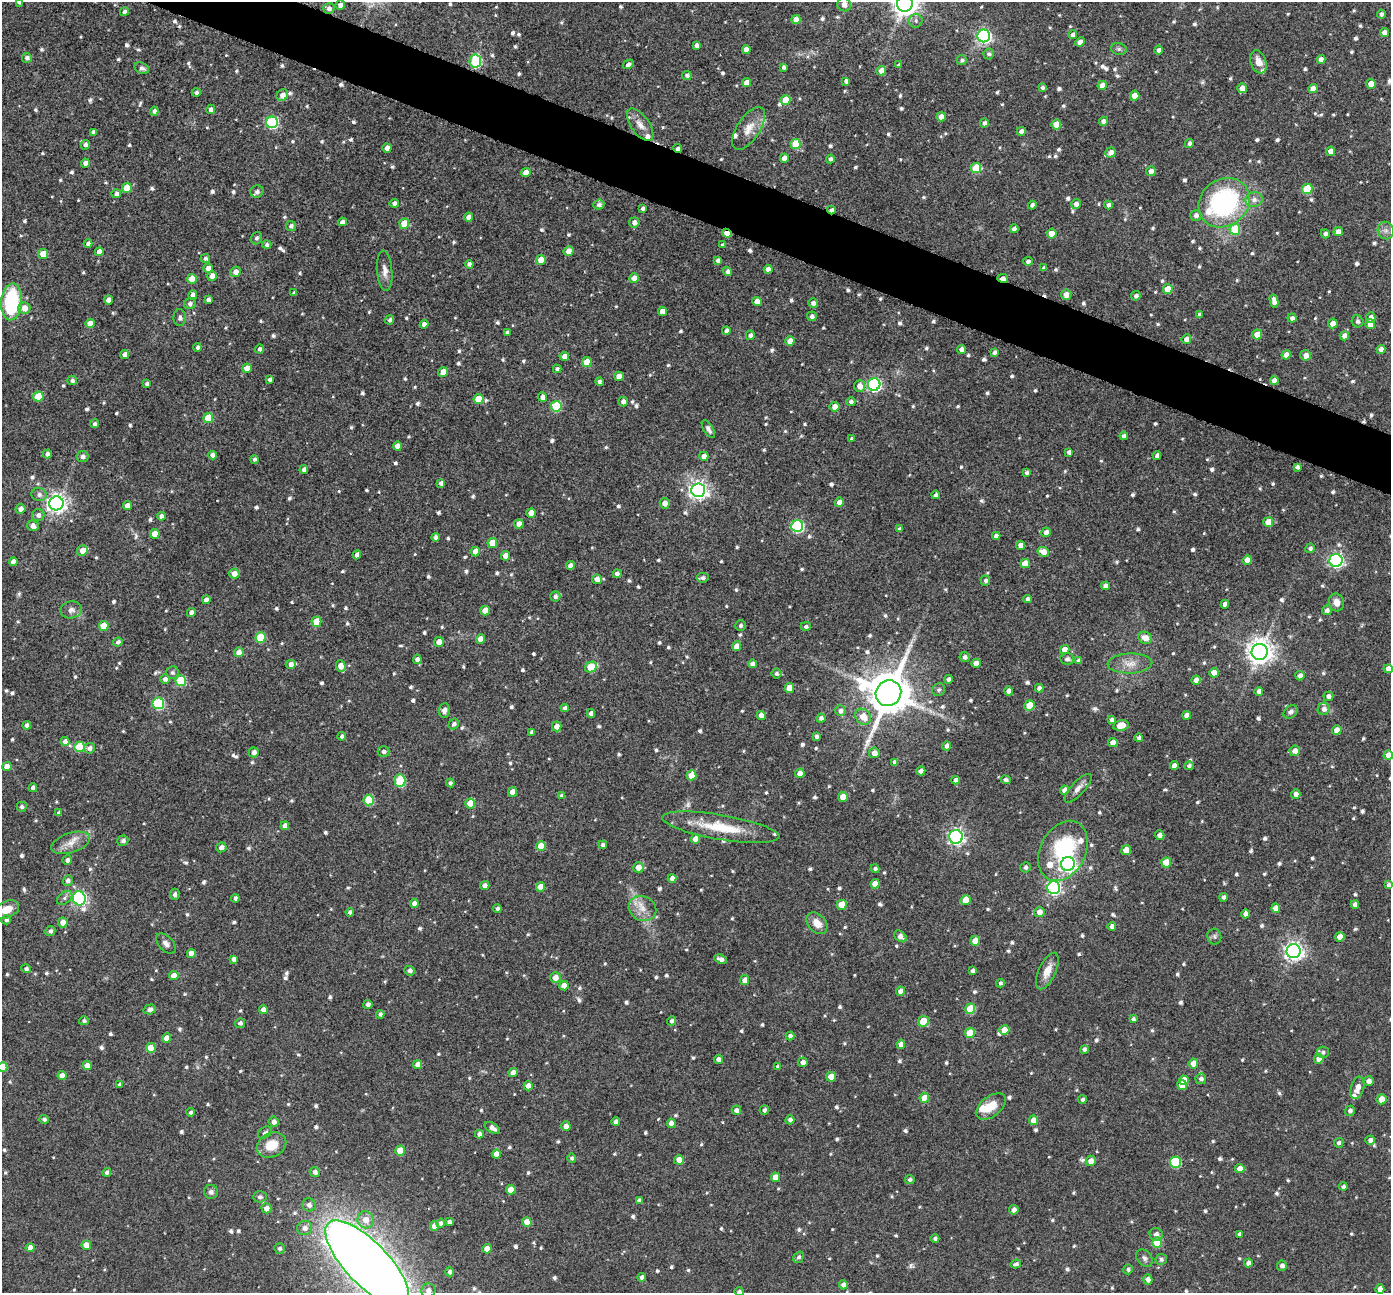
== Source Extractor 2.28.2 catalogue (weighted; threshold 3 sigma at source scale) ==
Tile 11 of 4 x 4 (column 3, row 3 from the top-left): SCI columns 2788-4176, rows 1438-2728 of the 5573 x 5589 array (HDU 1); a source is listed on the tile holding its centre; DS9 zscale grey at full resolution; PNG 1393 x 1295 px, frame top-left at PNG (2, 2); each listed source drawn as its Kron ellipse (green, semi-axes under 4 px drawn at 4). Shown black and unused: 4% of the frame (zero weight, under 8 of 16 exposures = <1% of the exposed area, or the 3 px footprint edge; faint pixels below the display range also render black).
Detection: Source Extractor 2.28.2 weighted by HDU 2 'WHT'; one run over the whole footprint, this tile lists its part. Background 0.0453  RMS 0.0065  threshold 0.0267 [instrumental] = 3 sigma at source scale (4.09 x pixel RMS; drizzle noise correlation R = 1.36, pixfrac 0.8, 0.05/0.05 arcsec/px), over >= 5 px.
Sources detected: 1039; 1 too faint to see at this stretch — neither listed nor drawn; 18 inside a brighter listed object's ellipse — not listed separately; of the other 1020, all 500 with FLUX_AUTO >= 1.54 (the completeness limit of this list) listed and drawn (520 fainter detections not listed), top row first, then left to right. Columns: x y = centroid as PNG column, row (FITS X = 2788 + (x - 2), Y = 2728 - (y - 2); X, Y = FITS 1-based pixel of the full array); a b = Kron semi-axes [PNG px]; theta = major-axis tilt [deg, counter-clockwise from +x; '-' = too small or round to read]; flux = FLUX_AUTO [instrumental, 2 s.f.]
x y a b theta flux
19 2 4 3 - 1.6
844 4 7 6 - 3.8
905 4 8 8 - 540
340 5 5 5 - 3.4
329 8 5 5 - 2.2
124 12 4 4 - 2.1
1381 14 4 4 - 1.6
796 19 4 4 - 5.6
916 21 7 7 - 1.8
1384 33 4 4 - 3.9
1073 35 4 4 - 3.2
984 36 6 6 - 130
1080 42 5 4 - 3.6
696 45 4 4 - 2.1
746 49 4 4 - 3.8
1119 49 8 6 -14 1.6
1159 50 4 4 - 2.2
989 54 5 5 - 1.6
27 58 5 5 - 2.2
1321 59 4 4 - 3.8
962 60 5 5 - 1.6
475 61 7 5 82 39
1258 62 12 8 -70 6
628 64 5 4 - 2
899 65 4 4 - 1.9
783 67 4 3 - 1.7
142 68 8 5 -24 2
881 71 5 4 - 4.5
687 75 5 4 - 1.9
846 81 4 4 - 1.9
747 83 4 4 - 6
1371 84 5 4 - 9
1102 85 4 4 - 4.1
1042 88 4 4 - 1.6
1242 88 5 5 - 3.9
1313 89 5 4 - 4.8
196 93 4 4 - 1.7
282 95 6 5 - 4.2
1135 96 5 4 - 7.4
786 100 5 5 - 11
211 109 4 4 - 2.6
154 111 4 4 - 2.2
941 117 4 4 - 5.7
1104 121 4 4 - 2.9
272 122 6 6 - 67
984 123 4 4 - 1.9
1056 124 5 5 - 11
640 125 19 9 -54 5.8
748 128 24 11 57 9
1021 131 4 4 - 2.6
93 132 4 4 - 2.1
1189 143 4 4 - 2
796 144 5 5 - 20
85 145 5 4 - 2.2
387 148 4 4 - 4.4
678 148 4 3 - 1.8
1331 151 4 4 - 5.2
1111 152 5 5 - 3.7
784 158 4 4 - 5.1
830 159 4 4 - 2
85 163 4 4 - 4.1
976 168 5 5 - 18
1151 171 5 4 - 3.9
526 172 4 4 - 5.8
127 188 5 5 - 15
1307 189 5 5 - 20
257 192 6 6 - 2.5
116 194 4 4 - 2.4
1254 200 8 7 - 3.4
394 203 4 4 - 2.3
1224 203 27 23 38 98
1076 204 5 4 - 3.3
599 205 5 5 - 1.9
1032 205 4 4 - 2.3
1108 205 4 4 - 2.3
643 208 4 4 - 1.7
831 210 4 4 - 2.3
1196 215 5 5 - 2.7
469 217 4 4 - 4.6
342 222 4 4 - 3
634 222 5 5 - 3.4
404 224 5 5 - 12
291 226 5 5 - 1.8
1014 229 4 4 - 2.9
1235 229 6 5 - 23
1386 230 9 8 - 2.8
1338 232 5 4 - 3.6
727 233 5 3 - 8.1
1052 234 5 4 - 11
1325 234 4 4 - 1.8
256 238 6 5 - 1.6
88 244 4 4 - 2.5
267 245 4 4 - 1.7
723 245 4 3 - 1.9
568 251 5 5 - 5
99 252 4 4 - 4.9
43 254 5 5 - 9.8
205 258 5 4 - 1.6
541 260 5 5 - 10
718 260 4 4 - 1.9
1028 261 5 4 - 1.6
469 264 4 4 - 2
208 268 5 4 - 3.8
1044 268 4 3 - 1.7
768 269 4 4 - 3.3
385 271 20 7 -85 4.5
727 271 5 4 - 2.4
236 272 5 5 - 4
212 276 5 5 - 6
634 278 5 5 - 5
1003 278 5 4 - 5.1
192 279 5 5 - 7.3
1168 289 5 5 - 10
294 293 4 3 - 1.7
193 295 4 4 - 4
1066 295 5 5 - 4.2
1136 296 5 4 - 2
108 300 4 4 - 3.6
208 300 4 4 - 2.7
1274 301 7 4 -78 3.9
11 302 18 10 85 53
757 302 4 4 - 6.4
813 303 5 5 - 2.8
190 304 6 5 - 2.1
24 308 6 6 - 5.1
662 312 4 4 - 6.5
1200 314 4 4 - 1.7
812 316 5 5 - 2.2
1371 317 5 4 - 3.6
180 318 8 6 90 2.1
1292 318 4 4 - 2.4
390 320 5 4 - 1.5
1357 321 6 5 - 1.8
90 323 4 4 - 4.9
1333 323 5 4 - 6.9
424 324 4 4 - 2.9
1370 324 5 4 - 5.7
726 331 4 4 - 2.6
507 333 4 3 - 2.1
1257 334 5 5 - 8.6
750 335 5 4 - 2.2
1344 336 5 4 - 3.3
1186 339 5 4 - 4.2
790 341 4 4 - 5.5
198 347 4 4 - 1.8
260 349 4 4 - 2.1
962 349 4 4 - 2.8
1381 349 4 4 - 3
994 352 4 4 - 1.8
125 355 4 4 - 3.5
1286 355 5 4 - 4.7
1306 355 5 5 - 4.1
564 356 5 4 - 3.2
587 362 5 5 - 13
247 368 5 4 - 7.1
557 369 4 4 - 2.1
443 372 5 4 - 7.5
619 376 4 4 - 6
270 379 4 4 - 1.7
72 380 5 4 - 2
1274 381 4 4 - 3.6
599 382 4 4 - 1.7
147 384 4 3 - 1.7
874 385 6 6 - 110
860 386 6 5 - 4.4
38 396 5 5 - 19
542 397 5 4 - 3
478 399 5 5 - 13
623 402 5 4 - 2.6
851 402 4 4 - 2.3
556 406 5 5 - 34
835 407 5 5 - 5
208 418 5 5 - 16
94 424 4 4 - 1.7
708 429 10 4 -58 2.1
1124 436 4 4 - 2.7
852 439 4 3 - 1.7
398 446 4 4 - 5.4
1069 452 4 4 - 2
47 454 4 4 - 2.2
212 455 4 4 - 2.5
704 456 4 4 - 3.3
1157 456 4 4 - 2.7
83 457 6 5 - 2.2
254 459 4 4 - 1.7
1297 467 4 4 - 2
304 470 4 4 - 3.1
1027 473 4 4 - 1.6
441 483 4 4 - 2.2
698 490 7 7 - 270
39 495 7 6 - 2.4
936 495 4 4 - 1.8
839 502 5 4 - 4.1
56 503 7 7 - 320
665 503 5 5 - 4.2
127 506 4 4 - 4.9
20 509 5 5 - 3.7
531 513 5 4 - 5
38 515 6 6 - 2.5
161 516 4 4 - 2.5
1268 522 5 5 - 7.9
519 524 4 4 - 4.7
33 526 6 5 - 3.3
797 526 6 6 - 74
899 529 4 4 - 1.9
1046 532 5 4 - 4.2
155 534 5 5 - 11
996 536 4 4 - 2.3
435 537 4 4 - 2.5
492 543 5 5 - 12
1021 545 4 4 - 4.5
1310 548 5 4 - 1.9
82 551 5 5 - 5.2
475 552 5 4 - 7.4
1043 552 6 5 - 5.1
357 555 4 4 - 2.8
506 556 5 4 - 6.2
1247 560 5 4 - 6.1
1336 560 6 6 - 150
13 562 4 4 - 3.5
1025 564 5 4 - 7.1
570 566 4 4 - 3.3
234 574 5 5 - 5.6
617 574 4 4 - 2.4
703 578 6 5 - 2.1
597 579 5 4 - 3.9
985 581 5 4 - 1.8
1105 586 4 4 - 2.9
555 596 5 5 - 1.8
1028 599 4 4 - 2.3
206 600 4 4 - 3.9
1336 602 9 7 -77 4.8
1225 604 4 4 - 3.3
71 610 11 8 10 3.1
1327 610 5 5 - 2.4
485 611 5 4 - 7.3
191 613 4 4 - 3
316 622 5 5 - 12
104 626 5 5 - 13
740 626 5 5 - 1.6
806 626 5 4 - 1.7
261 637 5 5 - 24
1145 638 7 5 -27 5.4
480 639 4 4 - 5.7
118 642 4 4 - 2
439 642 5 4 - 5.7
736 646 5 4 - 4.7
1065 649 5 4 - 5.4
239 652 5 4 - 4.1
1260 652 8 8 - 630
965 657 5 5 - 2.3
417 659 4 4 - 2.9
1067 659 7 5 -6 2
1079 661 4 4 - 1.9
976 663 4 4 - 5
291 664 5 4 - 3.3
752 664 4 4 - 3.6
1130 664 22 10 2 7.1
341 666 6 4 -70 6.9
591 667 6 5 - 20
1388 669 4 4 - 4.6
172 673 6 6 - 1.9
1214 673 5 4 - 4.3
776 674 5 5 - 1.6
1300 676 5 4 - 2.6
165 679 5 5 - 2.1
948 679 4 4 - 2.1
1196 680 4 4 - 4.1
181 681 5 5 - 32
789 688 5 4 - 8.3
1039 688 4 4 - 2.6
939 690 7 6 - 1.6
1009 691 4 4 - 3.8
1259 691 4 4 - 3.2
888 693 13 12 - 2600
1328 696 5 4 - 2.2
158 703 6 5 - 53
1030 705 5 5 - 14
565 708 4 4 - 2
1324 709 6 6 - 3.1
444 710 7 5 84 3
840 711 5 5 - 2.3
1291 712 8 6 41 2
591 713 4 4 - 2.8
761 715 4 4 - 4.6
1187 715 4 4 - 4.3
863 717 8 7 - 7.9
821 718 4 4 - 2.2
1112 720 4 4 - 1.9
454 724 5 4 - 1.8
27 725 4 4 - 2.5
1121 725 8 5 12 7.5
557 726 5 5 - 4.5
1337 730 5 4 - 6.6
532 732 4 4 - 1.9
342 736 4 4 - 2.2
817 737 4 4 - 1.7
1139 738 4 4 - 2
65 742 4 4 - 3.2
1113 743 4 4 - 5.3
947 746 4 4 - 3
80 747 5 5 - 28
89 748 5 5 - 2.4
1295 751 5 5 - 3.8
254 752 5 5 - 3
383 752 6 5 - 2
874 753 5 5 - 4.5
1388 755 5 4 - 5.6
895 762 4 4 - 2.2
1174 766 4 4 - 4.6
1189 766 4 4 - 1.9
7 767 4 4 - 5.4
921 771 4 4 - 3.8
800 773 5 4 - 6.6
691 775 5 5 - 8.6
956 780 4 4 - 2.5
1006 780 5 4 - 1.9
400 781 6 5 - 36
450 783 4 4 - 1.6
33 788 4 4 - 2.6
1078 788 18 6 47 3.9
1064 790 4 4 - 3.8
513 792 4 4 - 6.1
1296 794 4 4 - 2.8
562 795 4 4 - 2.2
843 797 5 4 - 7.9
369 800 5 5 - 26
470 804 5 5 - 14
22 807 5 5 - 1.6
59 813 4 4 - 1.5
285 826 4 4 - 3.4
721 827 59 12 -10 26
1160 835 5 4 - 2.8
956 837 7 6 - 200
695 839 5 4 - 4.4
123 841 5 5 - 2.1
71 843 20 10 18 6.9
603 845 4 4 - 1.6
541 846 5 5 - 13
221 847 5 4 - 2.8
1126 850 5 4 - 9.1
1063 851 32 22 63 52
67 860 5 4 - 2.1
1166 863 5 5 - 15
1068 864 7 6 - 200
638 867 5 5 - 6.5
1025 867 5 5 - 1.9
875 869 4 4 - 1.5
672 879 4 4 - 3.8
68 881 5 5 - 2.2
875 884 5 4 - 6.4
485 885 4 4 - 3
1389 885 4 4 - 2
540 887 4 4 - 6.3
1054 888 6 6 - 120
175 894 5 4 - 1.9
1223 897 4 4 - 1.8
65 898 9 5 39 2
79 898 7 6 - 130
235 898 4 4 - 2.3
966 900 5 5 - 11
414 903 4 4 - 3.4
1355 904 4 4 - 2.5
842 905 5 5 - 13
642 908 14 12 -23 7.1
1276 908 5 4 - 4.9
7 909 13 8 22 8.5
497 909 4 4 - 1.8
350 912 4 4 - 1.8
1039 912 5 5 - 4.9
1246 914 4 4 - 4.1
6 920 4 4 - 2
63 922 5 5 - 4.9
817 923 12 8 -48 6.5
1112 926 4 4 - 3.2
50 931 5 4 - 1.9
900 936 7 4 -38 3.3
1214 937 8 7 - 1.7
1340 937 5 4 - 5.6
975 941 5 4 - 7.3
166 943 12 7 -47 2.9
1294 951 7 7 - 300
191 954 4 4 - 5.7
234 959 4 4 - 2.5
720 959 6 4 -26 2.8
26 969 5 4 - 1.8
972 970 4 3 - 1.8
410 971 5 4 - 2.5
1047 971 20 8 65 7.2
174 976 4 4 - 6.1
555 977 5 5 - 4.9
745 980 5 4 - 4.5
1000 983 4 4 - 1.6
564 986 4 4 - 6.1
901 991 4 4 - 4.2
368 1005 4 4 - 2.1
150 1009 6 4 16 3.1
970 1009 5 5 - 21
263 1010 4 4 - 3.8
380 1014 4 4 - 1.9
1133 1019 4 4 - 1.8
84 1021 5 4 - 1.6
671 1021 5 4 - 1.8
923 1021 6 5 - 15
240 1023 5 5 - 1.9
1004 1030 5 5 - 9.7
970 1033 5 5 - 17
790 1036 4 4 - 2.2
166 1038 5 4 - 5.1
901 1044 4 4 - 3.7
151 1048 5 5 - 13
1084 1049 4 4 - 2
1323 1052 6 5 - 1.6
1319 1059 5 4 - 4
719 1060 5 4 - 3.1
803 1062 5 4 - 3.3
1193 1063 5 4 - 5.6
418 1065 4 4 - 5.6
87 1066 4 4 - 5.9
778 1066 4 4 - 1.7
2 1067 5 5 - 10
513 1073 4 4 - 5.1
62 1076 4 4 - 5.4
831 1077 5 5 - 8.1
1201 1079 5 5 - 2.2
1184 1080 5 4 - 6.7
1368 1081 5 5 - 2.9
119 1085 4 4 - 1.7
1182 1085 5 5 - 11
528 1086 4 4 - 4.4
1357 1088 11 6 72 5.7
924 1098 5 4 - 9
1382 1099 5 5 - 6.4
1082 1100 4 4 - 1.8
991 1106 17 10 37 11
736 1110 4 4 - 2.9
764 1110 5 4 - 1.7
1350 1111 5 4 - 2.1
191 1112 4 3 - 1.7
44 1119 5 4 - 1.8
790 1120 4 4 - 2.3
1034 1120 5 4 - 7
274 1122 5 5 - 2.7
616 1122 4 4 - 3.2
671 1123 4 4 - 3.6
566 1126 5 4 - 3.1
492 1128 9 4 -31 3.2
265 1133 7 5 38 1.7
479 1134 4 4 - 2.4
1370 1140 5 4 - 2.7
1339 1143 5 4 - 1.5
271 1145 15 12 26 13
400 1151 5 5 - 13
496 1154 4 4 - 4.6
572 1158 5 4 - 1.5
679 1160 5 4 - 5.2
1091 1161 5 5 - 4.7
1175 1162 6 5 - 31
1240 1169 5 4 - 6.3
107 1172 4 4 - 1.9
315 1172 5 5 - 2.6
775 1177 5 4 - 6.1
910 1180 5 4 - 1.6
1343 1187 4 4 - 1.7
511 1190 5 5 - 8.3
211 1192 7 7 - 2.1
260 1197 7 5 1 1.7
639 1200 4 4 - 2.3
309 1205 6 6 - 2.8
266 1208 5 5 - 4.4
1014 1210 5 4 - 2.8
366 1220 8 8 - 6
449 1222 4 4 - 2.3
527 1222 5 4 - 6.4
440 1223 4 4 - 2.1
434 1226 4 4 - 5.6
305 1228 7 7 - 3.4
1156 1234 6 6 - 3
1239 1234 4 3 - 1.9
935 1238 4 4 - 1.6
1157 1242 5 5 - 19
86 1245 5 4 - 6.5
30 1248 4 4 - 4.4
279 1248 5 5 - 1.5
487 1249 5 4 - 6.2
799 1257 6 5 - 1.7
1144 1258 10 7 -51 2.1
1161 1259 6 5 - 1.6
367 1263 56 21 -46 1300
1248 1263 4 4 - 3
1016 1264 5 4 - 1.8
1282 1266 5 5 - 2.6
1128 1269 5 5 - 1.6
450 1272 4 4 - 2
642 1277 4 4 - 2.5
1148 1279 5 4 - 3.2
843 1285 4 4 - 3.2
1380 1289 5 4 - 4.6
428 1290 7 7 - 3.5
739 1292 4 4 - 1.7
Overlapping masked pixels (flux is a lower limit): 4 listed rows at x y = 678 148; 831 210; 727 233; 1003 278
Isophote crosses this tile's border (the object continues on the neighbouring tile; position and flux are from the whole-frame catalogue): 10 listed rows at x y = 19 2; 905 4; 1388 669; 1388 755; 1389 885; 7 909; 2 1067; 367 1263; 428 1290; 739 1292